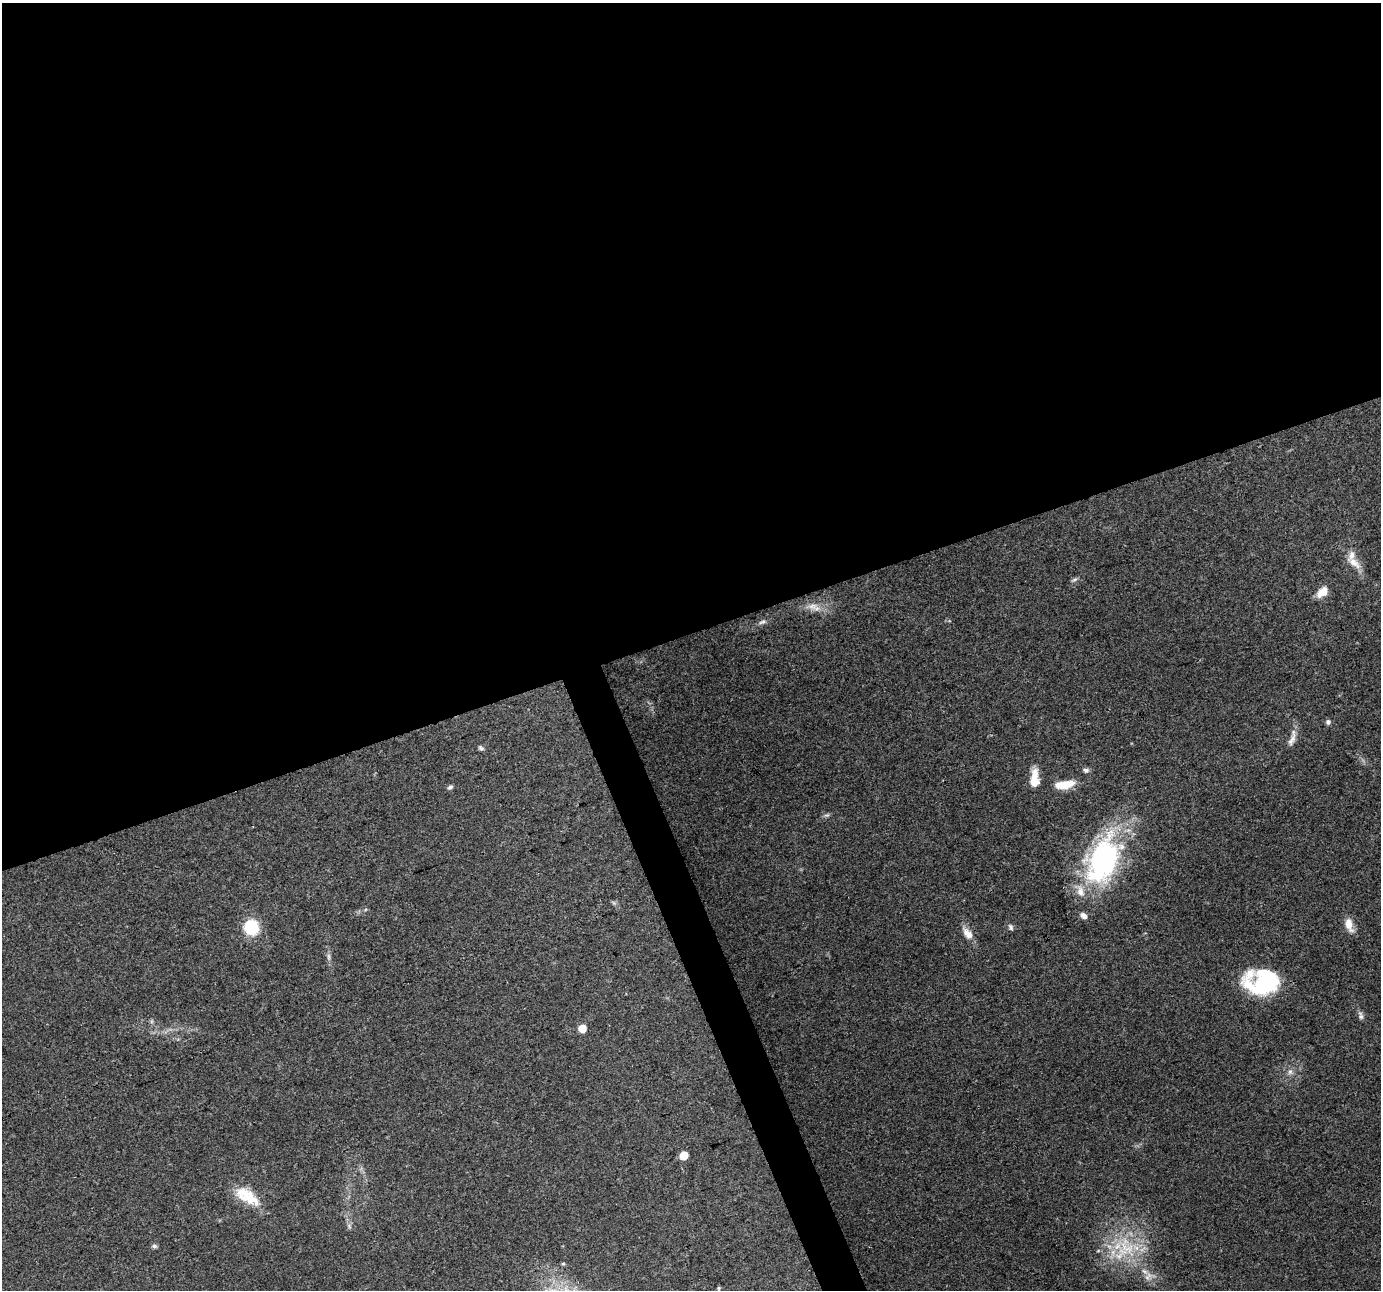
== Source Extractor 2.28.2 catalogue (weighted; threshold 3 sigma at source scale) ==
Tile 2 of 4 x 4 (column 2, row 1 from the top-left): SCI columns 1380-2758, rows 3940-5227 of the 5517 x 5359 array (HDU 1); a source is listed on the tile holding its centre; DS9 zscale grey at full resolution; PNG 1383 x 1292 px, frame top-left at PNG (2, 3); no overlay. Shown black and unused: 51% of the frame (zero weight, under 3 of 4 exposures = <1% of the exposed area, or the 3 px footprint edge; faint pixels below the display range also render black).
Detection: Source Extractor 2.28.2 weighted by HDU 2 'WHT'; one run over the whole footprint, this tile lists its part. Background 0.192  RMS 0.0071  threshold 0.0322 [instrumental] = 3 sigma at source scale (4.5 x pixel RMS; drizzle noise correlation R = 1.50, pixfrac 1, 0.0396/0.0396 arcsec/px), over >= 5 px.
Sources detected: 40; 2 inside a brighter object's white glare — not listed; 6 inside a brighter listed object's ellipse — not listed separately; the other 32 listed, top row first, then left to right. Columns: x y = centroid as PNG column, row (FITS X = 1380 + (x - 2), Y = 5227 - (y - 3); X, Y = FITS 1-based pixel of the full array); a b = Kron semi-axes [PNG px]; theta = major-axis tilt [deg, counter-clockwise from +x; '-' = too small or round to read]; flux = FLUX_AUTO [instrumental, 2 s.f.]
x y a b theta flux
1354 563 23 9 -37 7.6
1074 579 8 4 10 1.4
1322 592 14 9 42 8.8
813 606 17 10 -4 7.6
762 622 11 6 18 2.3
1328 722 6 6 - 1.9
1292 739 25 7 72 5.4
481 748 7 5 -31 1.6
1086 770 8 6 -11 2.1
1034 779 22 10 88 12
1065 785 20 9 17 13
450 787 7 5 26 1.7
827 815 9 5 17 1.5
1104 858 56 38 70 130
1084 916 9 6 -40 3.6
1349 925 15 8 -73 8.9
251 927 13 12 - 31
1011 927 9 6 -66 1.9
968 934 17 10 -46 6.5
329 956 10 4 -90 2
1264 984 32 22 -19 44
1361 1016 11 6 -79 2.4
582 1028 5 5 - 16
1290 1072 8 6 90 2.6
684 1156 5 5 - 15
249 1197 35 17 -26 20
349 1226 6 5 - 1.4
154 1246 5 5 - 2.3
1126 1249 37 27 85 46
563 1264 5 4 - 0.93
1148 1276 14 8 56 4.9
719 1288 6 4 -90 0.78